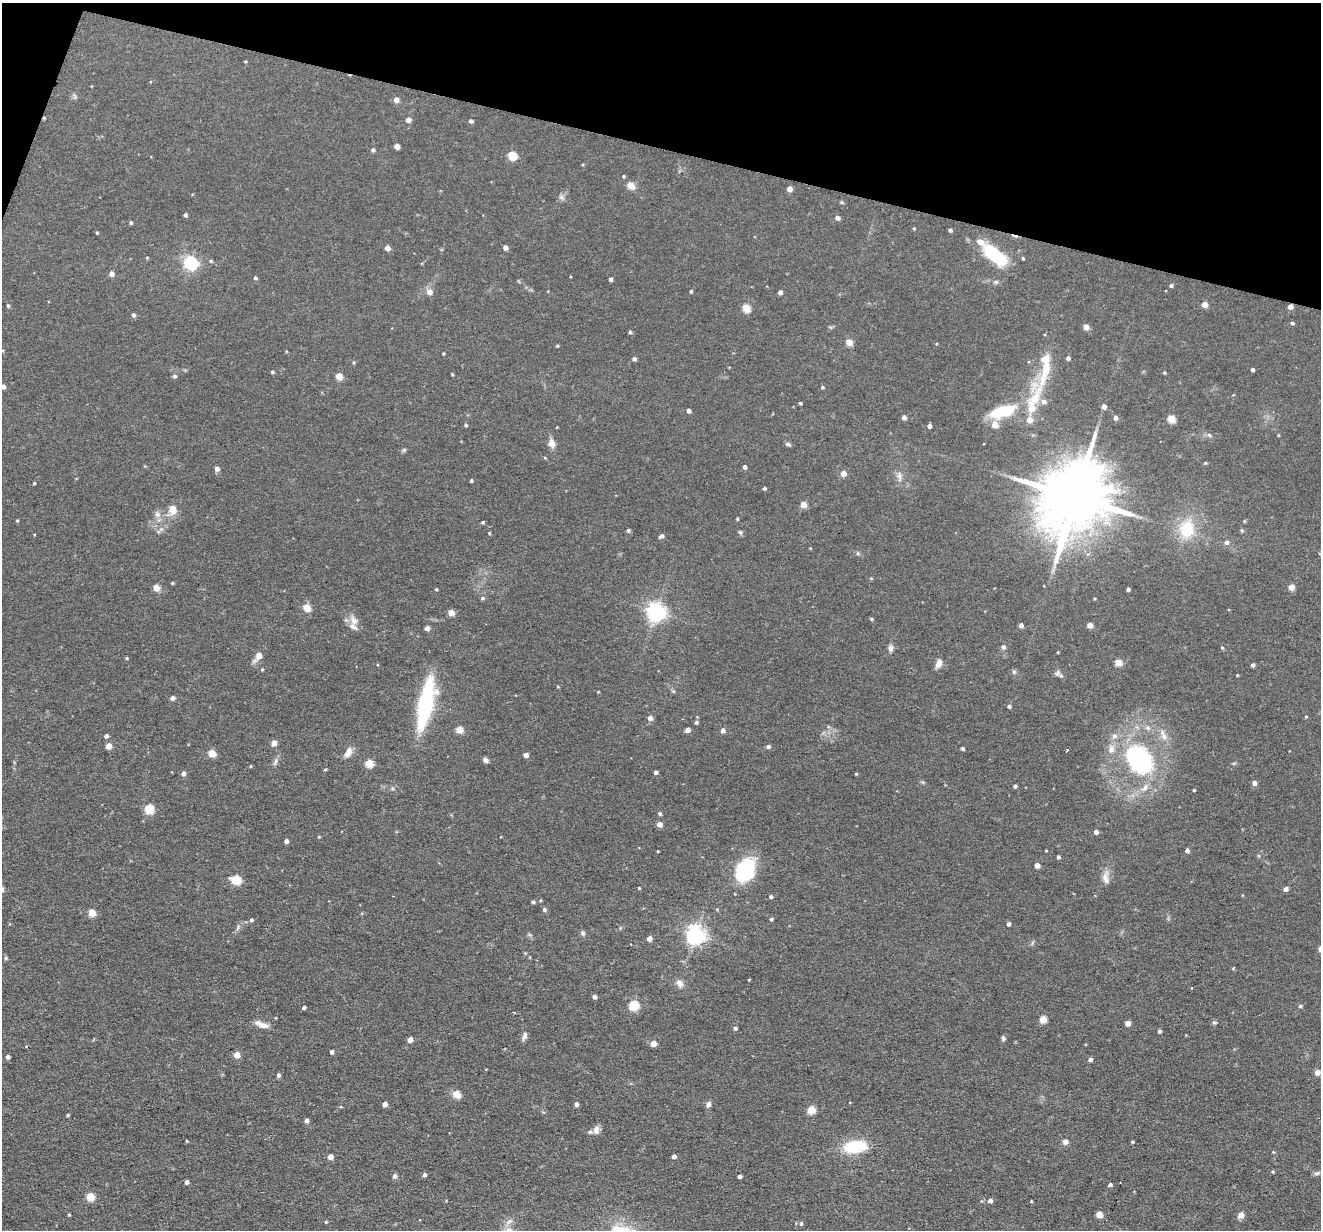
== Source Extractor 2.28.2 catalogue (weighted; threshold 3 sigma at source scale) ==
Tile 2 of 4 x 4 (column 2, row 1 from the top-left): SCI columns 1321-2639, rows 3812-5039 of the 5278 x 5295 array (HDU 1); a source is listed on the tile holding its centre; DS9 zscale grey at full resolution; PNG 1323 x 1232 px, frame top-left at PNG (2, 3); no overlay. Shown black and unused: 13% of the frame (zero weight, under 2 of 3 exposures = <1% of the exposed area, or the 3 px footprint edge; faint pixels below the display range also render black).
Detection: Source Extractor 2.28.2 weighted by HDU 2 'WHT'; one run over the whole footprint, this tile lists its part. Background 0.0571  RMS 0.0069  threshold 0.031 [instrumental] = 3 sigma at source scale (4.5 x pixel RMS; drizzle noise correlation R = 1.50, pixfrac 1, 0.05/0.05 arcsec/px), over >= 5 px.
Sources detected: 256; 2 inside a brighter object's white glare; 2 cosmic-ray / hot-pixel residue — not listed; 10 inside a brighter listed object's ellipse — not listed separately; the other 242 listed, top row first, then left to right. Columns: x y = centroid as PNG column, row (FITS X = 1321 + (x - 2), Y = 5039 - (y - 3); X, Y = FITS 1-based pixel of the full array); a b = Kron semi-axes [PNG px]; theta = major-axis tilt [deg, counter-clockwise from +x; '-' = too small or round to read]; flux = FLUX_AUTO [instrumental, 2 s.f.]
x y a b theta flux
245 61 4 3 - 0.56
75 96 10 3 -79 0.96
396 100 5 5 - 4.6
44 118 4 3 - 0.7
408 120 5 4 - 3.8
471 121 4 4 - 1.8
397 146 5 4 - 6.2
373 150 5 5 - 1.6
512 155 5 5 - 31
623 176 4 3 - 0.73
630 185 5 5 - 13
789 189 4 4 - 6.7
561 197 8 6 -26 1.9
185 215 4 4 - 1.6
837 218 5 4 - 3.1
131 223 4 4 - 1.2
914 228 4 3 - 0.72
950 230 4 3 - 1.6
97 233 4 3 - 0.62
505 247 4 4 - 3.6
387 248 4 4 - 6
994 254 21 9 -40 57
147 258 4 4 - 0.64
1023 258 4 3 - 0.72
211 261 5 4 - 0.9
190 263 6 6 - 150
111 274 5 5 - 3.8
255 278 4 4 - 1.3
611 279 4 4 - 2.3
996 282 7 5 0 1.4
1171 285 4 4 - 1.4
691 291 4 3 - 1
429 292 6 5 - 5.8
780 292 4 4 - 2.9
1205 304 5 4 - 6.5
8 306 5 4 - 1
1290 307 4 4 - 4.3
746 308 5 5 - 21
133 315 5 5 - 1.8
1292 323 5 4 - 1.2
1086 327 5 4 - 6.4
630 332 4 4 - 1.2
849 342 5 4 - 13
557 346 4 3 - 0.7
443 353 3 3 - 0.66
1068 358 4 4 - 2
634 359 4 4 - 2.1
1252 370 4 3 - 1.5
272 372 4 4 - 1
1164 372 4 3 - 0.75
452 374 3 3 - 0.63
175 376 7 5 14 1.2
339 376 5 4 - 13
3 387 4 4 - 3
822 387 4 4 - 0.97
1035 398 55 20 82 32
800 403 3 3 - 0.98
1104 407 4 4 - 3.8
1005 410 14 9 8 27
688 411 4 4 - 2.6
773 414 4 2 - 0.59
904 417 4 4 - 3.3
1115 418 5 4 - 2.8
1171 419 5 5 - 20
466 425 5 4 - 1
995 425 5 5 - 9.5
929 426 4 4 - 2.4
1209 435 6 5 - 1.4
1278 435 4 3 - 0.56
551 443 9 7 -74 5.1
788 444 7 5 -12 1.5
404 450 6 5 - 1
545 458 5 3 - 0.58
1205 463 4 4 - 0.79
744 467 4 4 - 2.6
217 469 5 4 - 3
843 473 5 5 - 6
899 476 14 7 -81 3.7
471 481 3 3 - 1.1
34 483 4 3 - 0.71
764 488 4 4 - 1.2
1076 495 24 16 66 7400
803 505 4 4 - 9.4
172 509 6 5 - 14
157 514 9 8 - 3.1
737 519 4 3 - 0.68
17 521 4 3 - 0.67
1244 521 5 4 - 0.67
483 522 4 3 - 1.1
1187 529 19 15 82 28
628 530 4 4 - 1.5
1242 530 5 4 - 1.2
740 532 6 5 - 1.4
489 533 4 3 - 0.67
34 534 3 2 - 0.51
661 536 5 4 - 2.1
1227 542 6 6 - 2.1
810 548 3 3 - 0.46
858 553 6 5 - 1.1
1088 554 6 5 - 1.9
172 583 4 4 - 0.65
1291 587 4 4 - 9.4
156 588 5 4 - 10
436 589 4 3 - 0.74
1128 589 4 3 - 1.6
482 598 5 4 - 1.3
1094 599 4 3 - 0.6
307 608 5 5 - 17
451 612 4 4 - 8.6
656 612 7 6 - 320
871 619 4 3 - 0.89
354 621 16 10 -69 5.3
1021 625 4 4 - 3.3
1090 625 4 4 - 7.1
427 628 4 4 - 4.2
1003 647 6 5 - 1.8
890 648 7 5 -89 3
1222 648 5 4 - 0.87
1058 652 4 2 - 0.52
258 656 13 7 52 5.9
127 658 4 3 - 0.76
1118 662 5 4 - 14
939 663 11 6 65 4.2
1253 665 4 4 - 1.9
262 669 4 3 - 0.77
1014 672 6 5 - 1.2
1057 673 9 8 - 2.3
1237 675 3 3 - 0.64
172 698 5 4 - 2.4
425 704 36 10 78 110
1009 706 4 4 - 1.4
1306 716 5 3 - 0.66
650 718 5 5 - 3.5
696 722 5 5 - 1.2
1147 728 7 7 - 2.5
459 729 5 4 - 15
687 730 4 4 - 3.8
723 730 5 4 - 3.6
106 736 4 4 - 2.3
1114 736 8 7 - 3
1164 737 10 9 - 4.5
274 743 5 4 - 6.1
108 746 4 4 - 7.5
768 746 5 4 - 1.9
962 748 4 3 - 1.4
1067 750 4 3 - 2.8
348 752 13 7 60 5
212 753 5 4 - 16
526 755 4 4 - 4.1
485 760 6 5 - 2.9
1139 760 34 24 -49 98
276 761 12 5 67 2.2
369 763 5 5 - 23
251 766 4 3 - 0.55
325 769 5 3 - 0.68
656 772 4 3 - 2.1
183 773 5 4 - 2.9
856 774 4 4 - 0.66
1254 783 4 4 - 3.5
1015 786 4 4 - 1.8
1194 790 3 3 - 0.81
149 809 5 5 - 37
660 813 4 4 - 1.3
659 824 4 4 - 6.2
1096 832 4 4 - 2.7
319 837 4 4 - 0.64
286 841 4 4 - 2.8
658 851 4 2 - 0.5
1046 851 3 2 - 0.62
1187 851 4 4 - 2.3
1058 857 4 3 - 1.4
1037 865 4 4 - 5
745 870 30 19 62 41
1106 878 20 8 -88 5.1
236 880 6 5 - 37
639 888 3 3 - 0.61
1285 889 5 4 - 3
771 897 4 4 - 1.4
533 902 4 3 - 1.4
544 910 5 5 - 1.4
91 912 5 5 - 16
771 919 4 4 - 1.1
251 920 4 4 - 1.4
1008 924 4 4 - 2.1
238 928 10 3 69 1.4
583 933 7 6 - 1.5
695 935 7 7 - 330
649 938 4 4 - 5.7
6 958 5 5 - 0.91
749 980 3 3 - 0.55
680 983 10 8 -49 3.9
1191 988 4 2 - 0.65
594 997 4 4 - 2.6
633 1005 6 5 - 35
1300 1006 5 4 - 1.2
304 1008 4 3 - 1.6
1043 1019 5 5 - 14
1214 1022 7 3 0 0.98
1127 1023 4 4 - 5.7
263 1025 17 7 -15 5.5
735 1028 4 4 - 1.7
1159 1031 4 3 - 1.3
524 1036 12 6 67 2.5
1003 1038 7 4 -89 1.4
410 1039 4 4 - 5.5
653 1044 4 4 - 8.7
332 1052 4 3 - 1.9
236 1055 4 4 - 10
8 1057 4 4 - 2.5
1090 1059 4 4 - 2.7
1317 1072 4 4 - 5.8
278 1075 4 4 - 2
456 1094 5 5 - 18
385 1104 4 4 - 4.4
576 1104 4 4 - 2.5
708 1105 6 5 - 2.8
811 1110 5 5 - 22
67 1115 3 3 - 0.86
306 1120 4 4 - 2.7
596 1130 11 7 79 3.6
1065 1142 6 6 - 2.7
1132 1142 4 3 - 0.86
853 1147 14 10 12 35
1273 1152 4 3 - 0.62
674 1156 4 4 - 2.7
330 1157 4 4 - 5.5
1273 1172 4 3 - 0.78
1317 1173 9 5 16 1.7
424 1175 4 4 - 1.7
394 1176 6 5 - 1.7
739 1176 4 3 - 2.3
187 1182 4 4 - 2.4
1110 1185 4 3 - 1.9
90 1196 5 5 - 23
990 1201 5 4 - 3.1
1031 1201 4 3 - 0.59
69 1214 3 3 - 0.81
1099 1214 5 4 - 9.7
1241 1215 5 5 - 7.3
326 1222 4 4 - 0.78
801 1224 5 4 - 1.3
616 1230 17 13 -81 11
Overlapping masked pixels (flux is a lower limit): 2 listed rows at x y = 44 118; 1290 307
Isophote crosses this tile's border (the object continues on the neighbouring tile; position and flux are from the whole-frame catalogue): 2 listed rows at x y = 3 387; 616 1230